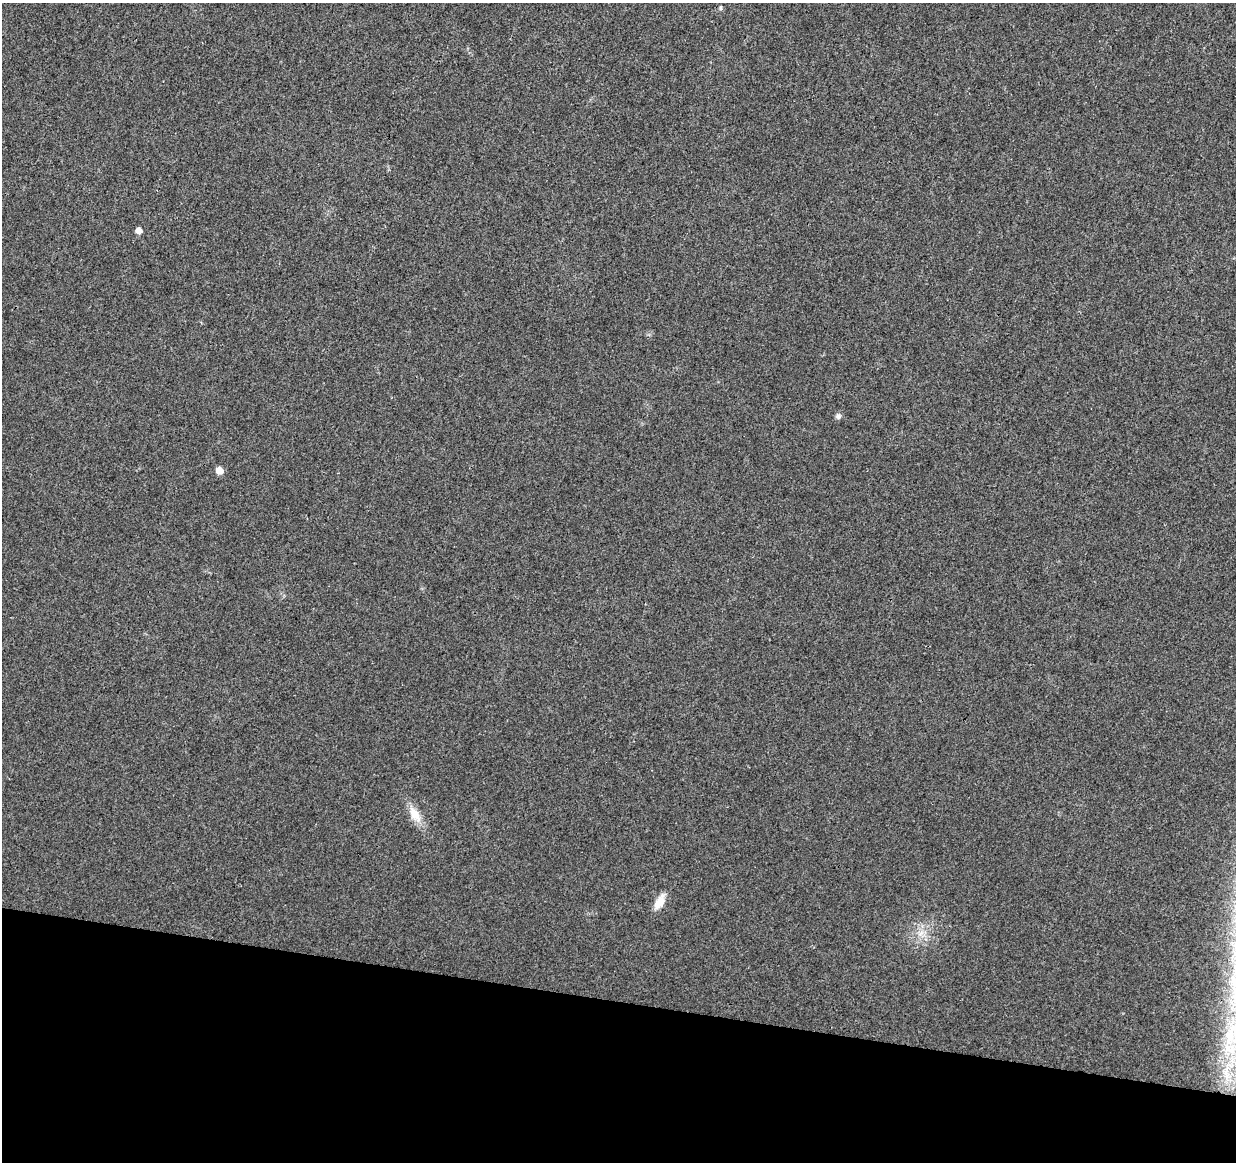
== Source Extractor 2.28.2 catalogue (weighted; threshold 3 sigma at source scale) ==
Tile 15 of 4 x 4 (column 3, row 4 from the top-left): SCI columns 2469-3702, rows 224-1383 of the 4945 x 5146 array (HDU 1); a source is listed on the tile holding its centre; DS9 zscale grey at full resolution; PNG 1238 x 1164 px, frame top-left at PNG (2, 3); no overlay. Shown black and unused: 14% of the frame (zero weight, under 3 of 4 exposures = <1% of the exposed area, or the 3 px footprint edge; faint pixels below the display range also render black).
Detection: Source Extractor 2.28.2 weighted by HDU 2 'WHT'; one run over the whole footprint, this tile lists its part. Background 0.0107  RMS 0.0025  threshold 0.0112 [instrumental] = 3 sigma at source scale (4.5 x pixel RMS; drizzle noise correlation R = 1.50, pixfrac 1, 0.0396/0.0396 arcsec/px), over >= 5 px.
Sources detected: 8; all 8 listed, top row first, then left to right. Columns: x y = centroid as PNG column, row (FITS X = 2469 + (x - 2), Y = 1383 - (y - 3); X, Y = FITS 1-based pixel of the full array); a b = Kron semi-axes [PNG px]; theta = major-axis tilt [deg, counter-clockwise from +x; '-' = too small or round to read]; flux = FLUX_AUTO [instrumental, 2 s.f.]
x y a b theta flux
721 8 6 3 83 0.36
138 230 5 5 - 1.8
838 416 8 7 - 0.71
219 471 6 5 - 2.9
415 814 23 11 -56 3.9
659 902 22 10 63 2.9
921 933 9 4 53 0.98
1232 1034 52 25 83 26
Isophote crosses this tile's border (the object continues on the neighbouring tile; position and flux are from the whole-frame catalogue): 1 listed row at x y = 1232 1034